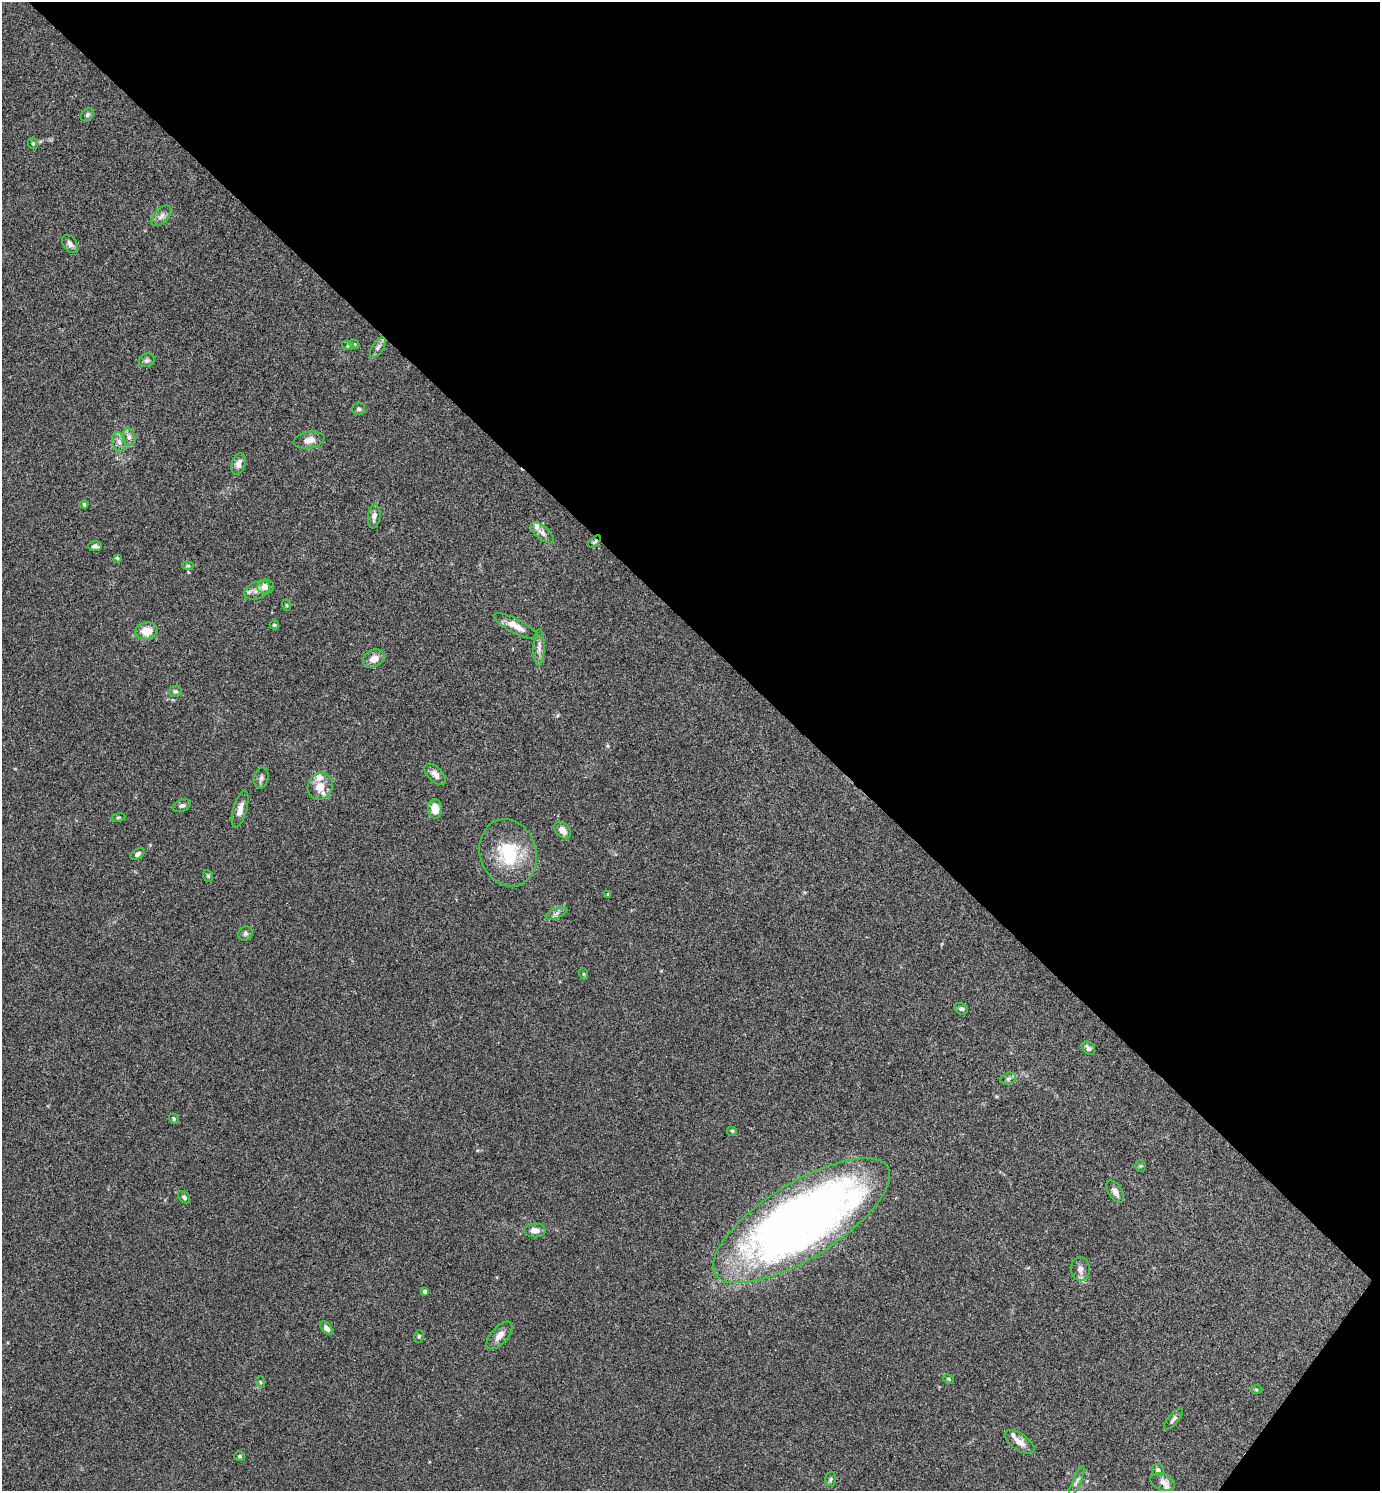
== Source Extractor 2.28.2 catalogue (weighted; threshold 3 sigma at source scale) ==
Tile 8 of 4 x 4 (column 4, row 2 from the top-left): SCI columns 4287-5664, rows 2979-4467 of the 5959 x 5956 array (HDU 1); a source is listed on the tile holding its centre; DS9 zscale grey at full resolution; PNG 1382 x 1493 px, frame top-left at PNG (2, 2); each listed source drawn as its Kron ellipse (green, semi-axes under 4 px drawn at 4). Shown black and unused: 43% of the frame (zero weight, under 3 of 4 exposures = <1% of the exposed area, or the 3 px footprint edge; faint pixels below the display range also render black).
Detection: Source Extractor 2.28.2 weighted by HDU 2 'WHT'; one run over the whole footprint, this tile lists its part. Background 0.0891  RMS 0.0065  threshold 0.0292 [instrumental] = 3 sigma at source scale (4.5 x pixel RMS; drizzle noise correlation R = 1.50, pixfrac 1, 0.05/0.05 arcsec/px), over >= 5 px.
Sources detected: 74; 5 inside a brighter listed object's ellipse — not listed separately; the other 69 listed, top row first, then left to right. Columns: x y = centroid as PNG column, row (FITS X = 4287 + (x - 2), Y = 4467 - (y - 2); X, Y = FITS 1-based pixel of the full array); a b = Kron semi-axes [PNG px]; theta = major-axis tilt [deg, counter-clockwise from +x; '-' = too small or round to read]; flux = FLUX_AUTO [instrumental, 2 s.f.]
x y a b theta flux
87 115 7 5 46 1.3
33 143 6 4 -68 1
161 216 12 7 47 2.8
70 244 10 6 -57 2.7
354 344 6 4 -41 0.79
348 346 6 4 -18 0.9
378 347 11 5 57 2.3
147 360 8 6 24 1.8
359 409 6 6 - 1.3
129 437 9 6 -76 2.2
309 440 15 8 11 5.4
119 442 10 6 -70 3
238 464 11 7 72 3.9
84 504 4 3 - 1.1
374 516 12 6 83 3.2
542 533 14 6 -42 3.4
595 542 8 4 41 0.9
95 546 7 5 1 2
117 558 4 4 - 0.86
188 566 6 4 0 0.86
266 587 8 7 - 4.8
257 590 13 8 24 4.3
286 605 5 3 - 0.57
274 625 4 4 - 0.78
516 626 25 7 -28 7.2
146 631 11 9 9 9.4
539 647 18 5 89 3.7
374 659 11 8 28 5.8
175 691 6 5 - 1.5
435 774 13 7 -47 3.6
261 778 10 7 79 2.1
320 786 13 12 - 8.5
182 805 9 6 19 1.7
240 809 19 7 74 5.3
435 809 9 7 -85 6.8
118 817 7 3 9 0.76
563 830 10 7 -45 4.1
508 853 34 28 -72 33
137 854 8 5 36 1.8
208 876 6 5 - 0.95
608 894 4 4 - 0.74
556 913 11 5 23 2
245 934 7 6 - 1.7
584 974 6 3 -71 0.64
961 1009 7 5 -17 1.6
1088 1048 8 5 -51 2
1008 1079 8 5 19 1.6
174 1119 5 4 - 1
732 1131 5 5 - 0.81
1141 1166 6 5 - 0.99
1115 1191 12 6 -58 3.7
184 1197 7 5 -46 1.6
801 1220 101 37 32 550
535 1230 11 7 0 4.7
1080 1269 12 9 -83 4
425 1291 4 3 - 1.8
326 1328 8 5 -51 3.3
419 1336 6 4 74 1
499 1336 17 8 48 4.7
948 1379 6 4 -28 0.85
260 1382 6 3 -71 0.75
1256 1390 6 4 -1 0.81
1173 1419 13 5 50 2
1020 1442 17 8 -35 5.5
239 1456 5 5 - 1
1158 1470 6 6 - 2
831 1479 7 5 74 1.2
1077 1481 16 4 66 1.9
1163 1482 13 8 -19 3.2
Overlapping masked pixels (flux is a lower limit): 1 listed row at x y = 595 542